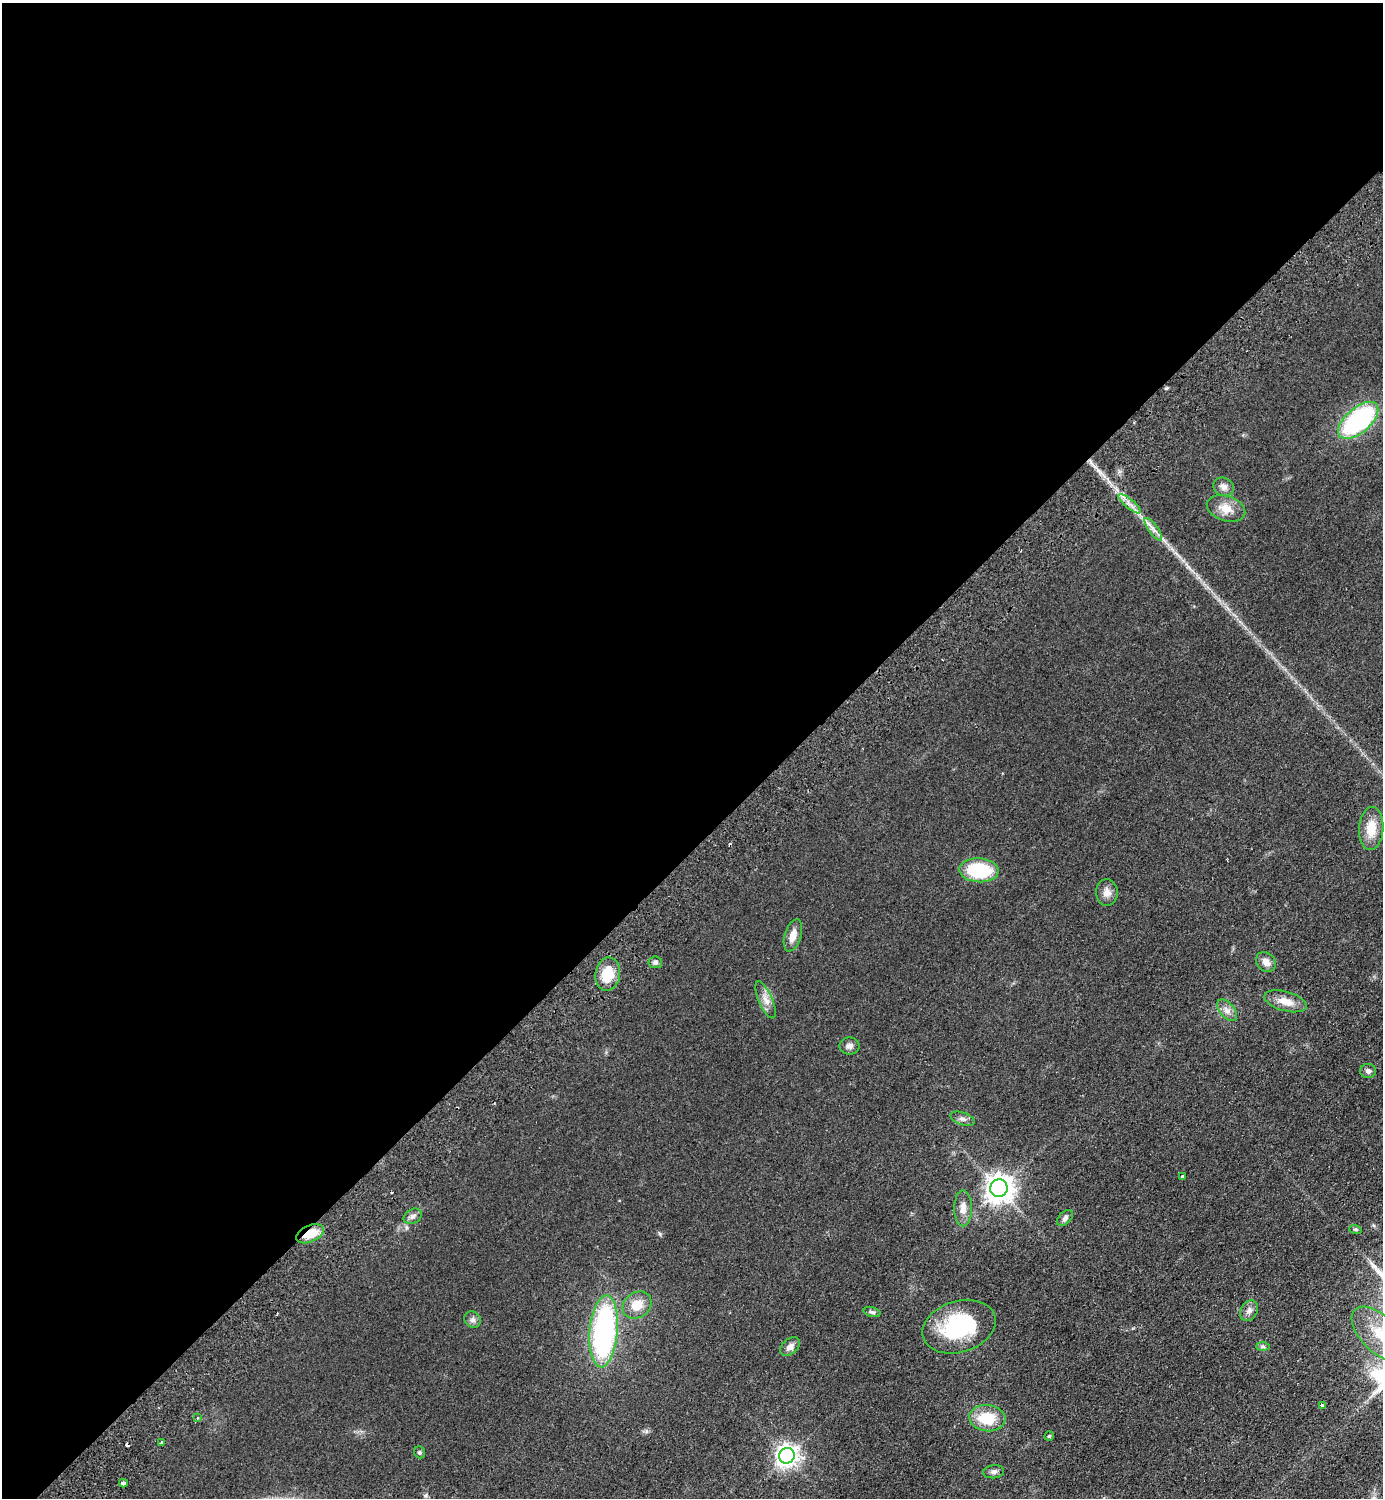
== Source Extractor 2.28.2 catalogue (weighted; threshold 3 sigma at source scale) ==
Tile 2 of 4 x 4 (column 2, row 1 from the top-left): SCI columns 1582-2962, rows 4532-6027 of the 6066 x 6072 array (HDU 1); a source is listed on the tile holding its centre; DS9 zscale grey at full resolution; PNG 1385 x 1500 px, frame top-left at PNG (2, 3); each listed source drawn as its Kron ellipse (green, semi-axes under 4 px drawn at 4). Shown black and unused: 57% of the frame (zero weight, under 2 of 3 exposures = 3% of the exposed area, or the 3 px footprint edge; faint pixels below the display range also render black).
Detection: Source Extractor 2.28.2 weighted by HDU 2 'WHT'; one run over the whole footprint, this tile lists its part. Background 0.0559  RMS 0.0097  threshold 0.0436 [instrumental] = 3 sigma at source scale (4.5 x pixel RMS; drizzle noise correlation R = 1.50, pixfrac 1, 0.05/0.05 arcsec/px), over >= 5 px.
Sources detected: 46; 3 cosmic-ray / hot-pixel residue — neither listed nor drawn; the other 43 listed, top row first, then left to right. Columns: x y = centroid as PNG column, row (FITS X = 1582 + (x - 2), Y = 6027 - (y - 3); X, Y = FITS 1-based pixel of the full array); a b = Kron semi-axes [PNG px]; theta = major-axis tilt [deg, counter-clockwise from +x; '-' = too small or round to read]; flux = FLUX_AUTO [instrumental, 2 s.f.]
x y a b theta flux
1358 420 24 12 41 130
1224 487 11 9 -29 4.8
1130 504 14 4 -39 5.1
1226 508 20 12 -18 13
1153 529 13 4 -54 4.7
1371 829 22 12 86 19
979 870 20 12 -3 55
1107 892 13 11 -86 6.8
793 935 17 8 73 9.3
655 962 7 6 - 2.8
1266 962 11 9 -49 6.5
608 974 17 12 80 22
766 1000 20 7 -67 7.4
1286 1001 22 9 -15 13
1227 1010 13 7 -49 5.3
849 1046 10 8 0 3.8
1368 1071 8 7 - 3.2
962 1119 12 6 -19 3.6
1182 1176 3 3 - 5.6
999 1188 9 8 - 1100
963 1208 18 9 -90 8.2
413 1216 9 7 27 3.7
1065 1218 10 6 46 3.3
1355 1229 6 4 -17 1.2
310 1234 15 8 24 18
637 1305 15 12 37 15
1249 1311 11 8 58 4.5
872 1312 8 5 -15 2.4
473 1320 9 7 -46 3.3
959 1327 37 25 17 81
604 1331 36 14 85 190
1379 1334 34 18 -46 37
1263 1346 7 4 -1 1.8
790 1347 11 7 40 5.3
1322 1405 4 3 - 4.2
198 1418 3 2 - 0.81
987 1418 18 13 -6 32
1049 1436 5 4 - 1.1
162 1443 3 3 - 2.7
420 1452 6 5 - 1.5
787 1456 8 7 - 620
994 1472 10 6 8 3.1
123 1483 4 4 - 8.1
Overlapping masked pixels (flux is a lower limit): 2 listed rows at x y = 310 1234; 123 1483
Isophote crosses this tile's border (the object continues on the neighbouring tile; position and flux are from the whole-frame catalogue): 1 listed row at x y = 1379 1334